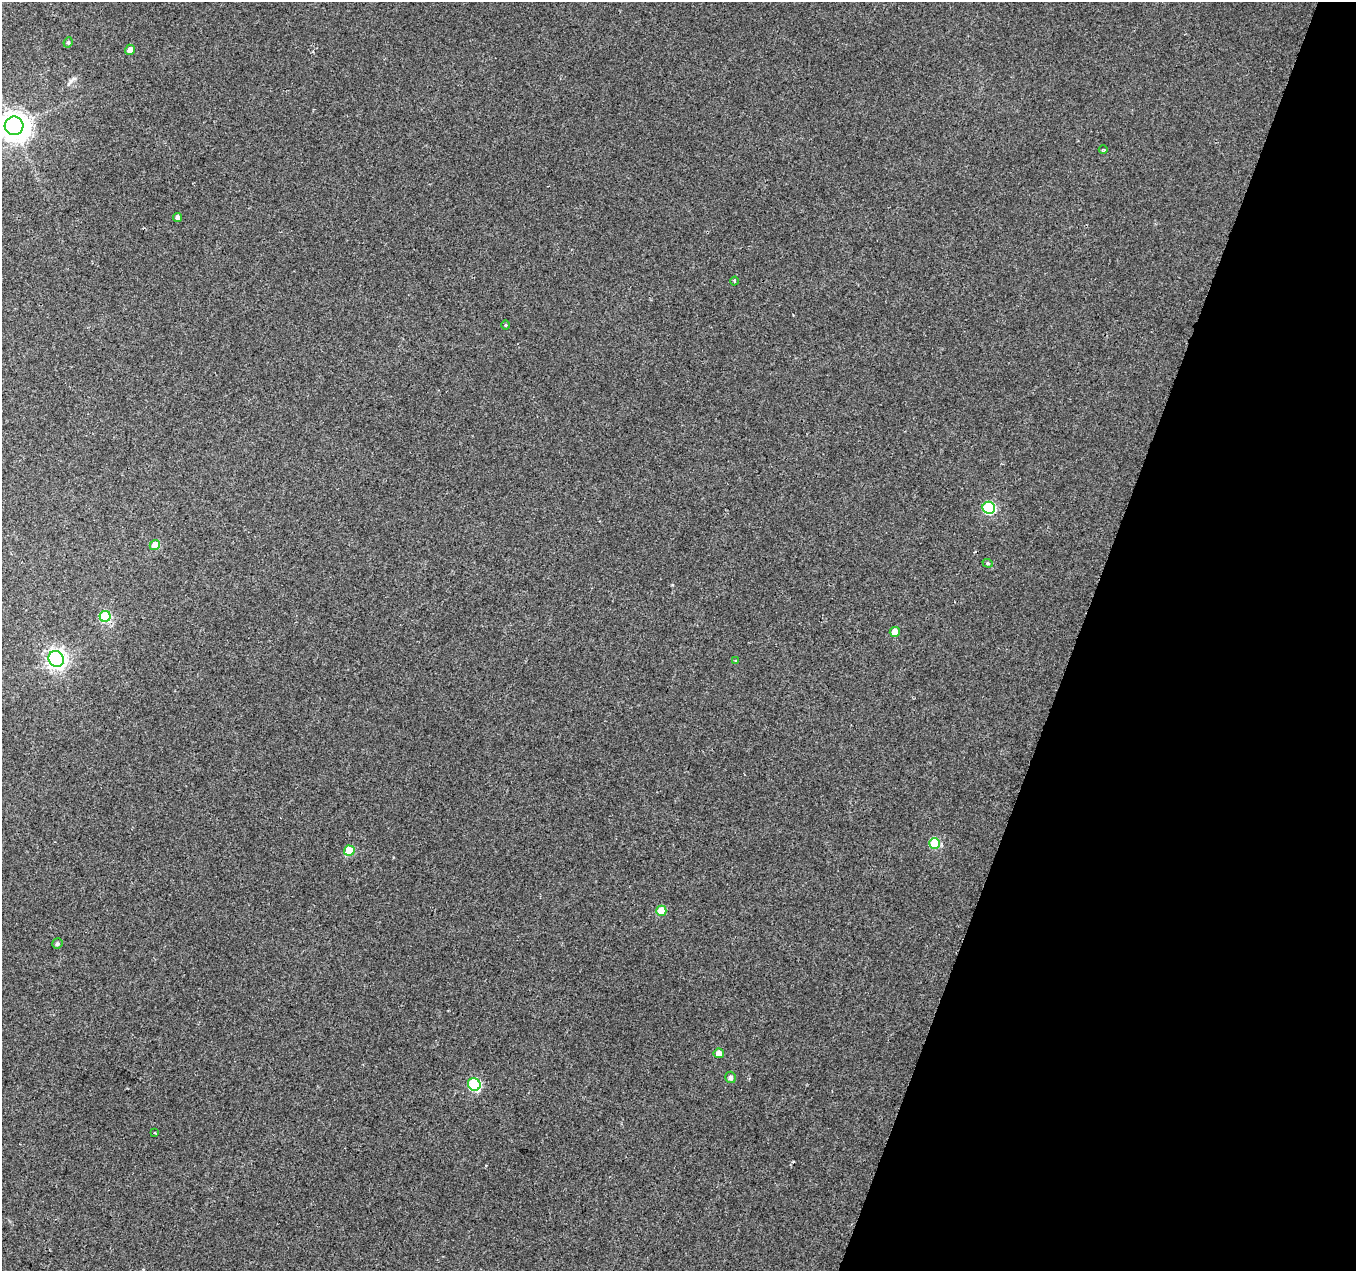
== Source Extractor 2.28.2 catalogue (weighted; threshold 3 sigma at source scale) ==
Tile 8 of 4 x 4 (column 4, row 2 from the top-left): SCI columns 4085-5438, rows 2812-4080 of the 5469 x 5685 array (HDU 1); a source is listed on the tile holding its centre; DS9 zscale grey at full resolution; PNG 1358 x 1273 px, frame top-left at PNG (2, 2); each listed source drawn as its Kron ellipse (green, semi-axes under 4 px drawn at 4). Shown black and unused: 21% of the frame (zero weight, under 2 of 3 exposures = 3% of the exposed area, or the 3 px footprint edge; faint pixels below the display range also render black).
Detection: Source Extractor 2.28.2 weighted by HDU 2 'WHT'; one run over the whole footprint, this tile lists its part. Background 0.00285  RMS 0.0046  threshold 0.0208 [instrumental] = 3 sigma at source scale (4.5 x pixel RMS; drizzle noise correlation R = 1.50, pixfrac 1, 0.0396/0.0396 arcsec/px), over >= 5 px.
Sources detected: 24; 1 inside a brighter object's white glare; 1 long thin detection or spike segment (spike, bleed or trail) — neither listed nor drawn; the other 22 listed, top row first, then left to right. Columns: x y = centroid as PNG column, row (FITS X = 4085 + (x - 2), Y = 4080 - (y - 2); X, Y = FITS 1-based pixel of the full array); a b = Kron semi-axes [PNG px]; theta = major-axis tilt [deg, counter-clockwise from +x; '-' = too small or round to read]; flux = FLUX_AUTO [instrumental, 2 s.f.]
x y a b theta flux
68 42 5 4 - 0.7
130 50 5 4 - 3.1
14 126 9 9 - 540
1103 149 4 3 - 0.51
177 217 4 4 - 1.9
734 281 4 3 - 0.48
505 325 4 3 - 0.39
989 508 6 6 - 48
155 545 5 5 - 7
988 563 5 4 - 0.69
105 616 5 5 - 28
895 632 5 5 - 6.2
56 659 8 7 - 220
735 661 4 3 - 0.37
935 843 5 5 - 23
349 851 5 5 - 15
661 911 5 5 - 11
57 944 5 5 - 0.97
719 1053 5 5 - 3.5
730 1077 6 5 - 1.6
474 1084 6 6 - 38
155 1133 3 2 - 0.39
Isophote crosses this tile's border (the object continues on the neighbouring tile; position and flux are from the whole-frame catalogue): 1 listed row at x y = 14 126